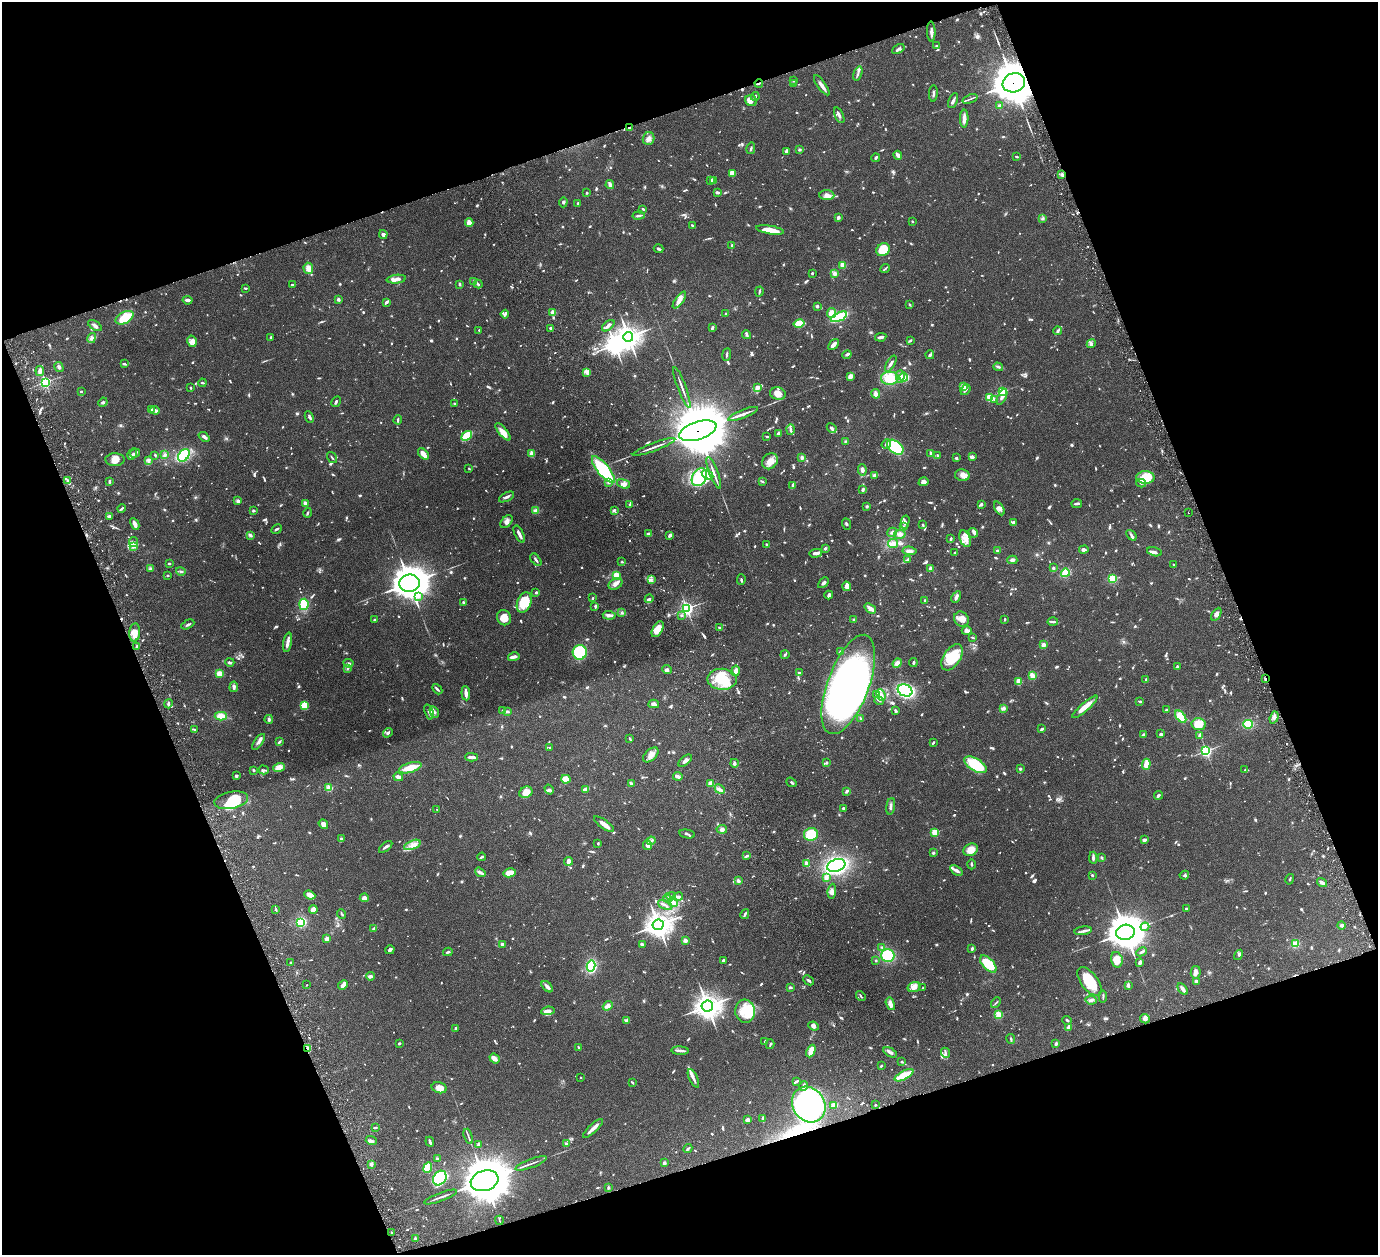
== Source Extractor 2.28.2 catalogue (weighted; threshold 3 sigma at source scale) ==
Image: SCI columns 63-5565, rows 319-5328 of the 5680 x 5541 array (HDU 1 of 3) = the unmasked area's bounding box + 8 px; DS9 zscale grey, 4 x 4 block average (1 PNG px = mean of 4 x 4 image px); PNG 1380 x 1257 px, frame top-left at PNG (2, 2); each listed source drawn as its Kron ellipse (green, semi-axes under 4 px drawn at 4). Shown black and unused: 39% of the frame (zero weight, under 3 of 6 exposures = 5% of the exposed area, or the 3 px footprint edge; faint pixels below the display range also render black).
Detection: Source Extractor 2.28.2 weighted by HDU 2 'WHT'. Background 0.0534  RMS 0.0027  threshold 0.0112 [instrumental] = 3 sigma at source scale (4.09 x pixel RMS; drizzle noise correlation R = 1.36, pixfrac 0.8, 0.05/0.05 arcsec/px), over >= 5 px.
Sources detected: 1601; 21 too faint to see at this stretch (4 x 4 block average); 11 inside a brighter object's white glare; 17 cosmic-ray / hot-pixel residue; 3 long thin detections or spike segments (spike, bleed or trail) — neither listed nor drawn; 47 coinciding with a brighter row at this scale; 97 inside a brighter listed object's ellipse — not listed separately; of the other 1405, all 500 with FLUX_AUTO >= 1.85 (the completeness limit of this list) listed and drawn (905 fainter detections not listed), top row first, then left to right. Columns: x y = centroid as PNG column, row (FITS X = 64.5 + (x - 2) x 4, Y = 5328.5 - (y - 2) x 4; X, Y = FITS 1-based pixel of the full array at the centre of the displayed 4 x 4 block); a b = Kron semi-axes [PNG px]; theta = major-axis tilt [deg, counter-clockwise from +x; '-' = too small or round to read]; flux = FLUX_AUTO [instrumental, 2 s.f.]
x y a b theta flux
931 32 10 3 -87 6.1
937 46 3 2 - 2.2
898 49 7 2 30 4
858 74 7 2 73 3.1
794 80 3 2 - 2
759 83 4 2 - 2
793 83 4 2 - 2.3
1014 83 11 9 20 5900
822 85 12 3 -54 8.5
933 93 8 2 87 3
755 96 4 3 - 2.9
970 99 8 2 21 2.8
751 101 6 5 - 6.3
953 101 8 3 65 5.3
1000 106 2 2 - 20
839 115 8 2 -66 3.7
964 119 9 3 88 12
629 128 3 2 - 2.6
649 138 6 5 - 7.2
751 148 6 2 76 2.1
799 150 2 2 - 9.1
786 151 4 2 - 6.4
898 155 4 2 - 10
1017 157 2 2 - 2.8
876 158 4 2 - 2.8
732 173 4 3 - 19
1061 174 3 3 - 2.8
714 180 4 3 - 2.1
711 181 2 2 - 6
610 185 4 2 - 8.5
717 192 3 2 - 5.7
587 193 2 2 - 4
827 195 7 5 -4 7.5
563 202 5 3 - 2.8
578 203 2 2 - 3
643 209 2 2 - 2.6
639 216 6 2 9 3.8
838 218 2 2 - 7.1
1043 218 4 3 - 2.5
912 221 2 2 - 2.5
469 222 4 3 - 11
693 226 4 2 - 3.4
770 230 14 3 -10 23
383 234 4 3 - 4.2
732 246 4 2 - 3.6
658 249 5 2 - 3.4
883 250 7 6 - 25
843 265 3 2 - 23
308 268 5 4 - 7.3
885 268 5 2 - 2.3
812 273 2 2 - 2.2
835 273 3 3 - 5.2
396 279 9 3 7 6.9
474 282 3 2 - 2.7
460 284 2 2 - 3.7
478 284 4 3 - 2.5
292 285 2 2 - 9.6
245 288 3 2 - 2
759 291 5 2 - 2.4
338 299 2 2 - 4.5
188 300 5 2 - 5.8
679 300 10 4 54 9.9
386 302 4 2 - 4.6
910 305 3 2 - 2
817 306 3 2 - 2.8
553 312 3 2 - 8
831 313 5 4 - 16
505 314 4 2 - 4.8
726 314 2 2 - 5.3
839 317 9 3 25 120
125 318 10 5 28 44
799 324 5 4 - 24
95 326 8 3 -33 5.6
608 326 7 3 39 5.2
550 328 2 2 - 2.4
712 328 4 3 - 2.1
479 330 2 2 - 3.3
1058 331 4 3 - 3.2
747 335 4 2 - 2.6
628 337 5 4 - 1300
881 337 5 2 - 6.2
92 338 5 3 - 6.1
271 338 4 2 - 2.4
910 340 3 3 - 1.9
192 341 6 4 -76 6.2
1091 344 5 4 - 4.4
833 345 6 2 48 10
727 355 6 2 82 2.5
847 355 5 3 - 3.1
930 355 4 3 - 3.9
124 364 3 2 - 3.2
891 364 9 2 59 4
59 367 5 3 - 3.7
998 367 5 2 - 3
40 371 5 3 - 7.9
587 373 4 2 - 2.2
900 376 6 4 88 6.8
850 377 3 2 - 13
904 377 4 3 - 8.7
890 378 9 6 2 32
45 382 2 2 - 280
202 383 4 2 - 1.9
682 387 22 2 -69 7.5
758 387 3 3 - 8
963 387 2 2 - 55
191 388 2 2 - 2
966 390 6 2 52 3.4
81 391 2 2 - 2.9
1002 391 2 2 - 180
778 394 8 6 -16 14
876 394 5 4 - 9.3
1002 397 8 3 65 7.5
990 398 3 2 - 20
995 400 3 2 - 3.7
103 402 5 4 - 3.5
336 402 6 2 58 2.7
454 403 2 2 - 2.4
151 410 3 2 - 8.7
155 410 5 3 - 3.9
743 414 16 2 21 9.6
309 417 6 3 -64 3.6
398 420 4 2 - 2.4
832 428 5 3 - 3.9
791 429 5 2 - 3.1
698 431 19 9 18 16000
503 432 11 4 -50 13
779 433 3 3 - 3.6
467 436 6 3 38 56
767 436 3 2 - 1.9
204 437 6 2 -39 4.7
845 441 3 2 - 2
886 444 5 3 - 4.3
654 447 22 2 21 8.2
895 447 9 6 -37 82
135 453 5 2 - 2.4
931 453 3 2 - 5.3
132 454 6 2 60 2.6
423 454 7 4 -46 11
532 454 4 3 - 10
155 455 3 2 - 2.2
165 455 4 3 - 3.6
184 455 7 5 54 82
938 455 2 2 - 1.9
972 457 3 2 - 7.4
332 458 6 2 -54 2.2
802 458 3 3 - 3.9
956 458 3 3 - 2
115 460 9 6 1 14
148 460 4 3 - 3.9
770 461 9 7 49 14
469 468 2 2 - 2.1
603 470 16 6 -51 100
862 470 6 3 -81 5.7
714 473 16 2 -69 7.8
707 475 6 3 -31 5.8
875 475 4 2 - 4.9
962 475 7 6 - 8.7
699 477 9 7 59 75
1145 477 9 6 -1 45
68 481 3 2 - 3.4
762 481 3 2 - 2.1
109 482 4 2 - 2.9
608 482 3 3 - 3.3
924 482 5 4 - 7.6
1141 483 5 3 - 3.1
624 484 7 3 -17 5.9
793 486 4 2 - 5.2
863 489 4 3 - 2.3
506 497 8 2 28 4.7
238 501 4 3 - 3.3
305 504 3 2 - 11
981 504 3 3 - 3.2
1077 504 5 2 - 3.6
630 505 2 2 - 2.3
867 506 3 2 - 2.6
999 508 7 3 -61 5
122 509 4 2 - 2.9
614 510 2 2 - 4
253 511 3 2 - 2.4
536 511 4 4 - 5.4
308 513 5 2 - 2.3
1189 513 2 2 - 2
109 516 4 2 - 3.7
507 522 7 5 49 7.2
905 522 6 3 77 3.8
1014 523 4 4 - 4.3
135 524 6 2 -63 10
846 524 6 2 -69 1.9
922 525 2 2 - 2
903 527 2 2 - 6.5
277 529 5 2 - 2.6
892 532 5 3 - 3.9
973 533 5 2 - 2.2
519 534 9 2 -63 8.2
649 534 4 2 - 5.6
900 534 6 4 8 7
250 535 4 2 - 4.1
670 535 4 2 - 5.4
1131 535 6 3 -50 3.6
951 539 2 2 - 4.8
965 539 9 5 -68 12
134 542 5 2 - 2.4
893 543 5 4 - 9.8
766 545 3 2 - 2.1
133 547 4 3 - 3.4
825 548 3 2 - 3.1
1084 549 4 4 - 4.6
909 551 7 3 -6 7.7
997 551 3 2 - 3
1154 552 7 3 -14 5.5
816 553 6 2 2 8.5
954 553 3 2 - 1.9
536 560 7 2 -53 2.9
907 560 4 2 - 2.8
1012 560 5 4 - 4.5
622 562 2 2 - 2.4
169 564 3 2 - 2.1
1174 565 2 2 - 2.4
150 568 3 2 - 2.2
930 568 3 2 - 3.2
1053 568 3 2 - 2.6
181 571 5 2 - 2.3
1065 573 4 3 - 31
168 575 2 2 - 2.2
616 575 3 3 - 17
651 579 3 2 - 2.2
741 579 5 2 - 2.1
1112 579 3 3 - 79
410 583 10 8 8 2900
823 583 6 3 45 3.7
615 584 7 5 28 6.5
846 586 5 3 - 7.6
536 592 3 2 - 2.3
829 595 4 2 - 5.2
418 596 3 2 - 2.3
956 597 6 2 61 5.6
593 598 3 2 - 1.8
649 599 4 2 - 3.1
925 600 2 2 - 1.9
463 602 2 2 - 3.1
524 603 11 7 69 33
304 604 5 4 - 35
595 606 4 2 - 1.9
687 608 3 3 - 420
870 608 6 2 -37 10
621 613 2 2 - 2.1
1216 614 7 4 59 5.1
609 615 6 2 -2 6.9
681 615 2 2 - 2.9
504 618 8 7 - 14
961 619 8 6 -48 14
1005 619 2 2 - 2.3
374 620 2 2 - 3.9
854 620 3 2 - 2.3
1053 622 5 2 - 4.6
188 624 7 2 28 3.4
719 628 3 2 - 2.3
658 629 9 5 61 22
967 631 5 3 - 9.4
135 632 9 5 84 12
973 637 3 2 - 3
288 642 10 2 80 10
1043 645 2 2 - 33
137 646 3 2 - 4.6
841 651 4 2 - 3.8
580 652 7 7 - 110
785 655 5 2 - 2.8
514 657 6 2 15 12
952 657 15 8 56 50
230 662 4 2 - 3.4
913 662 4 2 - 2.2
348 663 5 2 - 2.9
897 663 5 4 - 6.2
1177 667 3 2 - 3.3
348 668 4 2 - 1.9
667 670 5 3 - 3.9
735 671 5 3 - 10
799 673 4 2 - 1.9
219 674 4 3 - 14
1032 676 4 2 - 13
722 679 14 10 -2 52
1265 679 3 2 - 2.3
1146 680 3 2 - 2.5
1019 682 3 3 - 17
848 684 52 20 70 490
234 687 5 2 - 5.9
437 689 6 2 -48 3.2
905 690 7 6 - 200
466 693 7 2 -85 8.5
876 695 3 2 - 2.5
881 695 6 4 -69 8.5
879 701 5 2 - 1.9
1140 701 4 2 - 2
168 704 4 2 - 3
654 704 5 4 - 4.5
304 705 4 4 - 21
1085 707 16 3 41 24
1003 708 3 2 - 6.2
1166 709 2 2 - 2.6
503 710 3 2 - 2.5
507 711 4 2 - 3.7
896 711 4 2 - 3
429 712 8 4 -72 6.3
434 712 6 3 -59 4.2
221 716 6 4 1 15
1181 717 7 4 -51 37
1274 717 6 3 71 4.7
269 719 4 2 - 4.3
861 719 3 2 - 2.8
1199 724 7 6 - 28
1248 724 4 4 - 30
1042 729 4 2 - 2.9
195 730 3 2 - 2
388 733 5 3 - 3.7
1160 734 4 3 - 2.4
1143 735 3 3 - 2
1200 735 4 2 - 4.1
630 738 4 2 - 2
279 741 4 3 - 2
258 742 9 3 55 5.1
933 743 4 2 - 2.1
550 747 2 2 - 2.3
1206 751 2 2 - 310
651 755 9 5 42 11
471 757 6 2 -2 9.7
685 761 8 3 41 6.3
734 763 4 3 - 3.4
827 763 2 2 - 2.4
1146 764 5 3 - 20
975 765 12 6 -31 62
279 768 6 4 19 14
410 768 11 5 16 25
1020 769 2 2 - 3.9
254 770 2 2 - 3.3
264 770 5 2 - 2.6
1245 770 2 2 - 2.1
236 776 3 3 - 2.7
678 776 5 2 - 7.1
398 777 5 2 - 11
566 779 4 4 - 30
791 782 5 2 - 2.5
710 783 3 2 - 9.5
631 784 4 3 - 3.6
329 788 2 2 - 87
585 789 3 3 - 6.6
720 789 5 3 - 4.1
549 790 5 3 - 3
847 791 3 2 - 4.9
526 792 7 5 25 16
1158 795 4 2 - 3.6
231 800 17 8 11 52
891 806 8 2 81 3.3
843 808 3 2 - 3.5
437 809 2 2 - 1.9
323 824 5 4 - 7.6
604 824 12 4 -36 13
722 829 5 4 - 3.9
935 832 2 2 - 97
687 834 8 2 -12 2.2
811 834 7 6 - 47
341 839 4 3 - 2.5
1144 840 4 3 - 3.2
651 841 4 2 - 3.1
598 843 2 2 - 2.1
412 845 9 4 21 9.7
647 845 5 3 - 10
386 847 8 3 39 3.8
971 850 7 6 - 17
933 853 2 2 - 3.8
747 856 4 2 - 3
482 857 4 2 - 2.6
1093 858 6 2 86 3.9
1102 858 4 3 - 2.1
568 861 4 4 - 3.4
806 864 4 2 - 12
971 864 5 2 - 1.9
836 865 9 6 18 260
956 870 7 3 -36 4.9
480 872 6 2 -37 3.5
510 873 6 4 12 19
1092 875 2 2 - 3.1
1184 875 4 2 - 2
826 878 3 3 - 8.7
1290 879 5 2 - 1.9
738 881 3 3 - 4.6
1322 883 5 2 - 6.6
832 891 7 3 84 4.9
310 895 6 3 -22 16
671 896 5 3 - 2.8
678 897 5 3 - 4
364 898 4 4 - 8.1
667 898 4 2 - 2
673 902 5 4 - 6.4
665 905 7 2 -24 3.6
276 909 3 2 - 2.1
313 909 4 4 - 9
1186 909 2 2 - 3
342 914 5 2 - 2.1
745 914 5 2 - 3.1
301 922 4 4 - 52
658 925 5 5 - 1500
1342 925 4 3 - 2.9
1145 927 4 2 - 2.3
374 928 4 2 - 2.2
1083 931 9 3 8 4.8
1125 932 9 7 11 3700
327 939 4 3 - 7.1
685 940 2 2 - 27
502 944 2 2 - 4.9
642 944 3 2 - 4.3
1295 944 4 3 - 17
882 947 3 2 - 1.9
972 949 3 2 - 3.2
390 950 5 3 - 3.7
448 952 5 2 - 2.6
1142 952 6 2 25 3
888 955 6 6 - 65
1239 955 5 3 - 3.2
723 960 3 2 - 2.6
1117 960 8 5 -75 19
876 961 2 2 - 1.9
1140 962 4 2 - 4.7
290 963 2 2 - 3.9
988 964 10 5 -47 41
591 966 5 4 - 170
1196 972 6 5 - 6.6
371 976 4 2 - 6.2
809 980 6 2 -42 3
1089 981 16 8 -53 58
1196 981 2 2 - 4.3
307 985 2 2 - 2.2
343 985 5 2 - 9.8
1128 985 4 3 - 2.6
547 987 7 3 -45 7.4
790 987 3 2 - 3.6
914 987 7 5 19 13
923 988 2 2 - 5.3
1183 989 6 2 -54 8.1
861 996 5 2 - 2.1
1103 997 6 2 86 2.2
1091 1000 6 3 -7 4.1
996 1003 6 2 46 2.1
890 1004 6 3 -72 10
608 1006 5 4 - 8.6
707 1006 6 5 - 1400
548 1011 7 3 7 8.5
745 1011 11 10 - 43
999 1015 2 2 - 110
1145 1019 5 4 - 5.4
626 1020 4 2 - 2.5
1067 1021 5 2 - 1.8
814 1026 5 4 - 5.2
1068 1027 4 2 - 11
456 1028 3 2 - 3.3
1011 1039 5 2 - 2.1
765 1041 3 2 - 2.4
399 1043 3 2 - 1.9
770 1044 5 2 - 2.7
1056 1044 3 2 - 3.8
579 1047 3 2 - 2.4
308 1049 4 3 - 6.2
680 1051 9 2 -4 6.6
811 1051 6 3 67 20
890 1052 7 3 -30 5.1
945 1053 5 2 - 2.7
495 1059 5 3 - 12
902 1062 2 2 - 2.9
881 1066 2 2 - 3.9
904 1075 10 3 27 40
581 1078 2 2 - 3.6
693 1078 10 3 -65 5.4
796 1081 4 2 - 3.3
632 1082 3 2 - 2.1
804 1086 5 2 - 6.3
439 1088 8 5 -13 14
809 1105 19 16 -55 320
834 1105 4 3 - 17
875 1105 2 2 - 5.1
763 1119 4 2 - 5.9
747 1120 4 3 - 4.9
375 1128 3 2 - 2.5
593 1128 13 2 43 14
468 1136 8 2 -71 3
371 1141 6 3 -20 4.6
430 1142 5 2 - 4.3
479 1144 4 2 - 2.4
566 1144 3 2 - 3.2
688 1149 5 2 - 3.1
437 1159 3 2 - 3.5
531 1163 16 2 20 4.9
664 1163 3 2 - 5.5
371 1164 3 2 - 4.8
428 1168 5 3 - 11
440 1178 8 6 54 100
485 1181 14 10 16 7500
608 1187 3 2 - 2.5
440 1197 17 2 20 5
499 1220 4 2 - 1.9
392 1233 2 2 - 2.1
415 1239 2 2 - 3
Overlapping masked pixels (flux is a lower limit): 7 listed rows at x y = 931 32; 759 83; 1014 83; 629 128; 698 431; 1265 679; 308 1049
Diffuse or blended objects may show on this block-average render without a row.